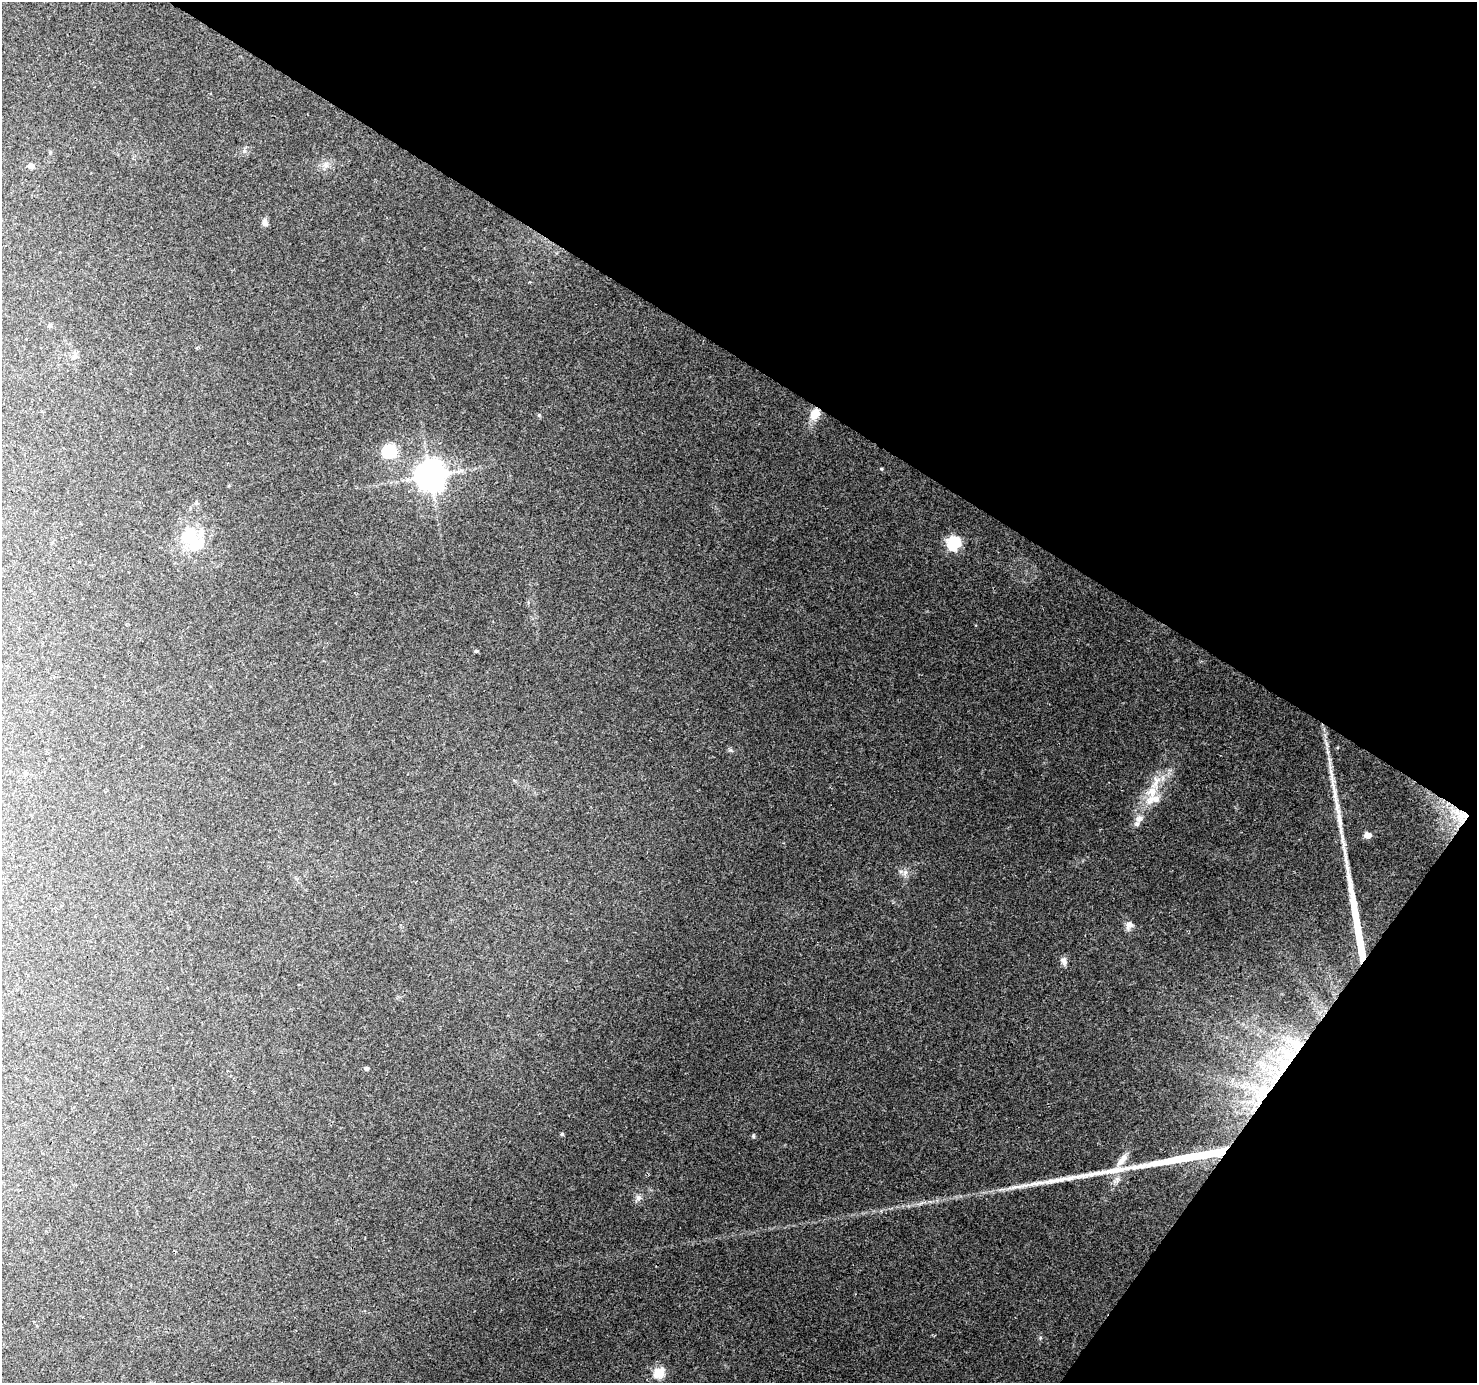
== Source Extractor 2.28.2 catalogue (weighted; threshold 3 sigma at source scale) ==
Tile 8 of 4 x 4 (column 4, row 2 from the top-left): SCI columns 4433-5907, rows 3020-4400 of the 5908 x 5970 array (HDU 1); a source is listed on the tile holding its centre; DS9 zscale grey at full resolution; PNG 1479 x 1385 px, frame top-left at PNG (2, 2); no overlay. Shown black and unused: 32% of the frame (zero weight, under 3 of 4 exposures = <1% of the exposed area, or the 3 px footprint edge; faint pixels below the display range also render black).
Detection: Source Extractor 2.28.2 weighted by HDU 2 'WHT'; one run over the whole footprint, this tile lists its part. Background 0.126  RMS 0.0058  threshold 0.0259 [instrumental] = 3 sigma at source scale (4.5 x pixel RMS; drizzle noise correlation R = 1.50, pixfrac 1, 0.0396/0.0396 arcsec/px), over >= 5 px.
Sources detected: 42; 2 inside a brighter object's white glare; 3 long thin detections or spike segments (spike, bleed or trail) — not listed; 6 inside a brighter listed object's ellipse — not listed separately; the other 31 listed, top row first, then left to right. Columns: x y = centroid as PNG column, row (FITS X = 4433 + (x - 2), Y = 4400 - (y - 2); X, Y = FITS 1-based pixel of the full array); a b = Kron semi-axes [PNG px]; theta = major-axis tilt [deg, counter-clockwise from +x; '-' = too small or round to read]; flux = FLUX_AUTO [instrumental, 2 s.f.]
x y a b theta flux
50 152 5 4 - 0.69
326 165 7 5 -89 1.7
31 166 6 5 - 2.7
265 222 11 7 -74 2.1
75 356 7 4 -19 1.2
815 414 14 10 56 7.8
539 415 5 5 - 0.73
389 451 16 15 - 19
881 469 5 3 - 0.56
430 476 9 9 - 990
191 538 41 18 -76 22
954 543 6 6 - 86
476 651 5 4 - 0.73
26 773 6 4 -88 0.87
1152 792 26 13 68 14
1460 815 31 18 -44 19
1139 818 11 9 35 3.5
1339 822 48 6 -82 12
1368 835 8 7 - 3.4
905 873 9 5 70 2.2
1129 925 9 9 - 3.7
1064 961 11 7 -78 2.3
1289 1055 23 13 -27 16
367 1068 4 4 - 1.4
1264 1092 22 14 15 16
562 1134 4 4 - 0.83
753 1136 6 4 -90 0.7
1122 1160 20 8 52 5.2
638 1198 8 8 - 2.3
1040 1338 6 4 72 0.74
659 1372 5 5 - 41
Overlapping masked pixels (flux is a lower limit): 4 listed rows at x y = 815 414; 1460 815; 1289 1055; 1264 1092
Unlisted compact peaks at least as high as the median listed source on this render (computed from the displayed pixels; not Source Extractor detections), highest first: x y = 730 750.